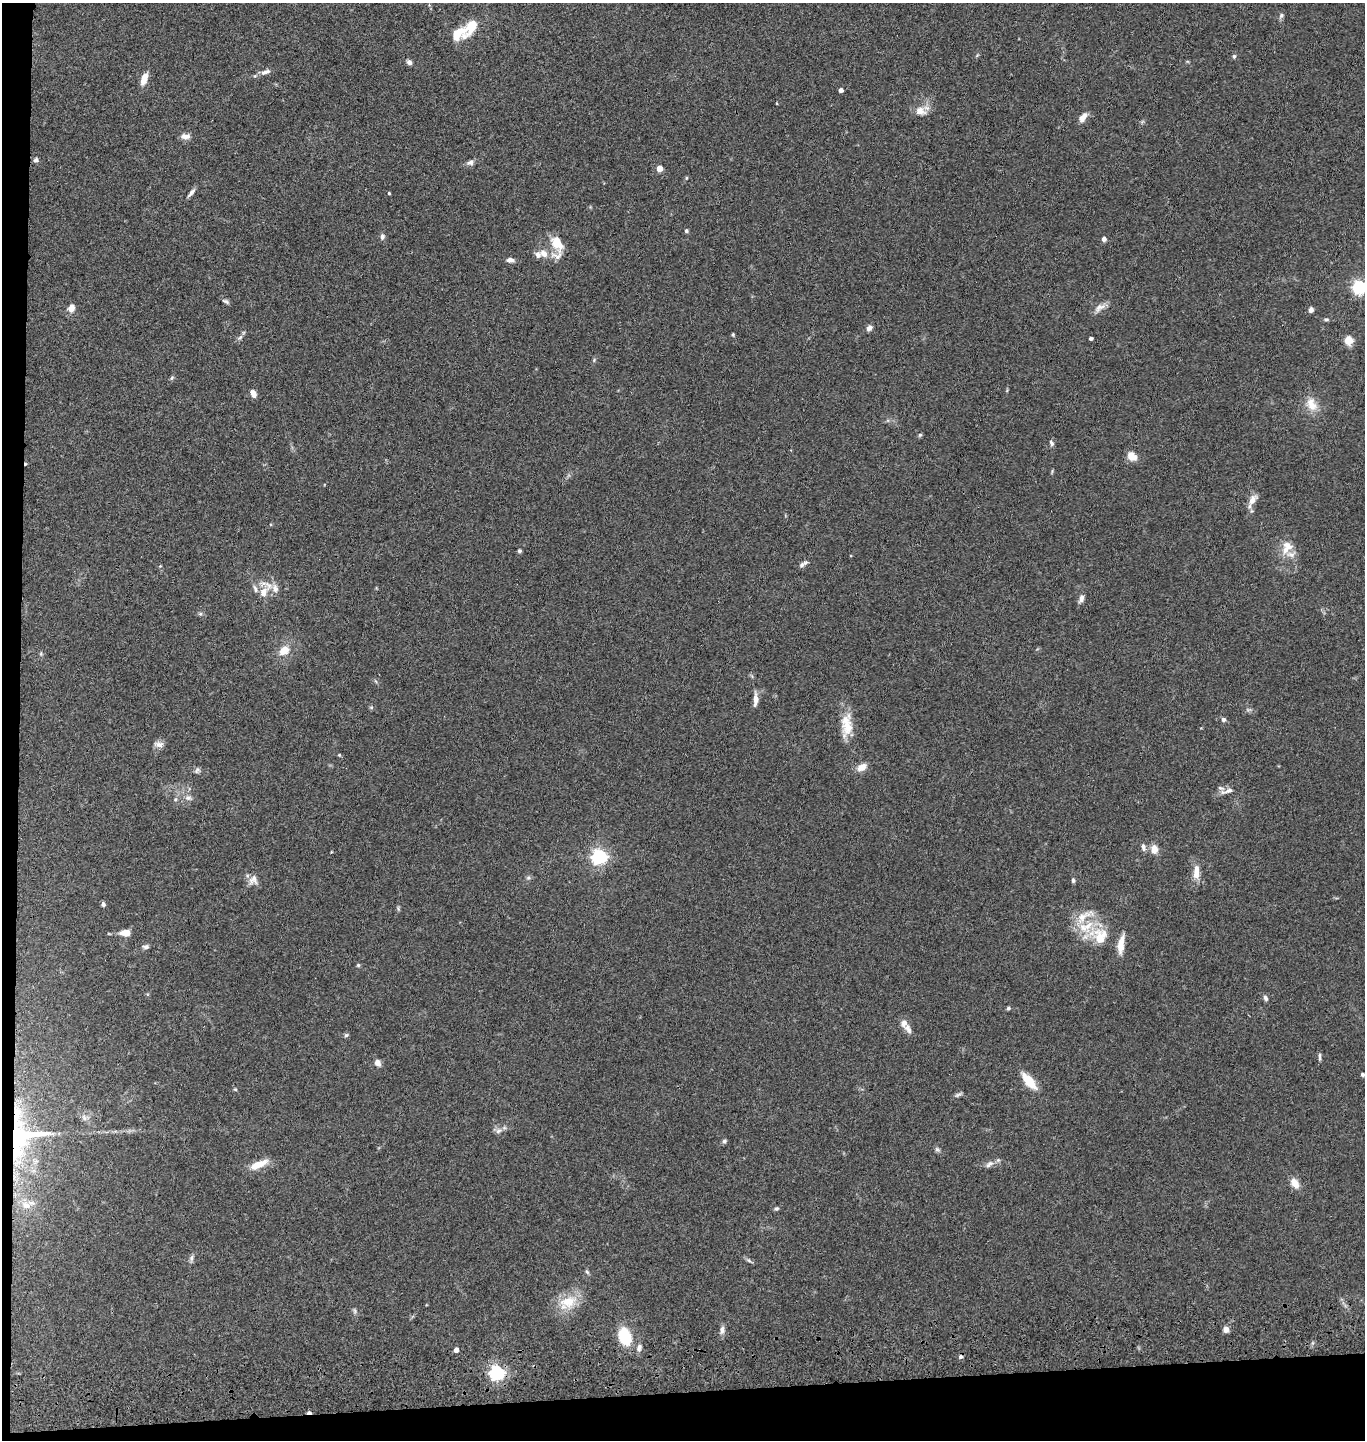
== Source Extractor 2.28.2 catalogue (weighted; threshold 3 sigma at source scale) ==
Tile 7 of 3 x 3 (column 1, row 3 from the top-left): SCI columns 144-1506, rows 117-1554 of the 4367 x 4546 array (HDU 1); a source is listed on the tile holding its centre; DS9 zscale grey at full resolution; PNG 1367 x 1442 px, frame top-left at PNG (2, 3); no overlay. Shown black and unused: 5% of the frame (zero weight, under 3 of 4 exposures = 6% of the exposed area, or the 3 px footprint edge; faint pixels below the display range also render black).
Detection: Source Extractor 2.28.2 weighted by HDU 2 'WHT'; one run over the whole footprint, this tile lists its part. Background 0.0845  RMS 0.0061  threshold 0.0274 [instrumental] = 3 sigma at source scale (4.5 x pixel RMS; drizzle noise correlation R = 1.50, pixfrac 1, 0.05/0.05 arcsec/px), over >= 5 px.
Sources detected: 125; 3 cosmic-ray / hot-pixel residue — not listed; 13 inside a brighter listed object's ellipse — not listed separately; the other 109 listed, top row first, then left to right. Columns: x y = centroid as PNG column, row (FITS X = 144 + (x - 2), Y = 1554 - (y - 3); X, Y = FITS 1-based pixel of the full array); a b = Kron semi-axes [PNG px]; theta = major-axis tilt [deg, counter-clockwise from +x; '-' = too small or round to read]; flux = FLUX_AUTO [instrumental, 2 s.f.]
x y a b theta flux
1281 15 7 6 - 1.6
471 25 17 11 57 11
457 33 17 9 46 11
1234 56 6 5 - 1
409 62 6 5 - 2
265 72 16 6 20 3.2
144 79 14 7 72 6.3
841 90 4 4 - 2.8
777 103 4 3 - 0.42
920 111 14 12 -10 6
1083 117 13 7 51 4.1
185 136 13 7 2 3.2
36 160 6 6 - 1.5
470 162 9 7 16 2.3
659 168 4 4 - 10
686 178 5 4 - 0.64
191 193 13 4 49 2.1
389 193 3 3 - 0.71
686 231 4 4 - 1.2
382 236 8 6 81 1.8
1104 239 5 5 - 2.5
557 243 22 13 -58 10
544 253 12 9 -48 4.9
510 260 9 5 -7 2.6
1359 287 6 6 - 140
226 301 11 4 -27 1.4
71 308 9 7 74 4.4
1100 308 18 8 33 4.1
1311 310 6 5 - 2
1326 320 8 4 0 0.97
869 328 7 6 - 2.4
733 334 5 4 - 0.75
240 337 9 5 41 1.6
1091 338 4 3 - 1.5
1348 340 5 5 - 23
594 360 6 4 48 0.84
172 378 7 5 67 0.93
253 393 9 6 -64 3.3
1311 404 19 12 -64 8.4
920 435 6 4 42 0.93
1051 443 8 5 -66 1.4
1132 456 10 8 -42 7.4
1252 500 15 8 55 4.8
1285 550 14 11 65 6.8
519 551 4 4 - 1
803 564 13 6 34 2.3
160 566 4 3 - 0.54
275 588 13 9 -77 4.2
263 592 24 11 -89 8.5
1081 598 12 6 72 2.6
200 614 6 4 0 1
284 650 14 11 33 7.6
41 654 6 4 -73 0.82
755 699 16 6 88 4.3
371 707 5 5 - 0.87
1223 720 6 6 - 1.4
848 727 27 14 74 11
159 744 14 7 -2 3
339 755 5 4 - 0.66
862 767 11 7 27 5.7
197 770 8 7 - 1.6
1227 791 20 6 16 3.3
188 798 10 6 -6 2.4
175 799 6 5 - 1.1
1143 847 10 6 -75 2.1
1154 849 10 8 -89 5.5
331 852 4 3 - 0.4
599 857 6 6 - 190
1196 872 18 7 88 6.8
528 878 7 5 -19 1.2
253 880 14 12 65 4.5
1073 880 6 4 -84 1.2
103 904 6 5 - 1.3
398 909 8 3 -85 0.83
125 933 12 7 0 5.7
1099 936 30 23 -41 27
146 947 8 5 6 1.6
358 965 5 5 - 0.79
1265 998 8 5 -66 1.6
1008 1008 5 4 - 1
904 1023 10 8 84 3.4
346 1035 6 5 - 1
1319 1057 11 3 -88 1.4
377 1063 8 7 - 3.2
1362 1074 4 3 - 1.2
1029 1081 20 8 -50 15
235 1089 5 4 - 0.66
958 1095 11 4 28 1.3
84 1118 9 6 -63 2.1
498 1131 9 6 18 2.2
22 1136 45 33 25 65
724 1141 6 5 - 1.3
937 1149 8 5 -40 1.4
258 1164 23 8 23 9.2
989 1164 13 7 35 3.1
1295 1183 12 8 -56 5.8
26 1205 12 9 -19 4.5
776 1209 6 5 - 1.1
191 1258 9 5 69 1.8
749 1260 7 5 -35 1.3
587 1272 7 4 -45 0.98
568 1302 29 18 26 15
354 1311 8 4 -81 1.1
1226 1329 7 6 - 3
722 1330 12 7 77 2.6
625 1337 15 10 -72 28
639 1348 11 6 74 2.3
456 1350 4 4 - 3.6
497 1373 6 6 - 170
Overlapping masked pixels (flux is a lower limit): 2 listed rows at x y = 22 1136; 497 1373
Isophote crosses this tile's border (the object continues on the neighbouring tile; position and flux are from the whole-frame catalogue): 1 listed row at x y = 1359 287